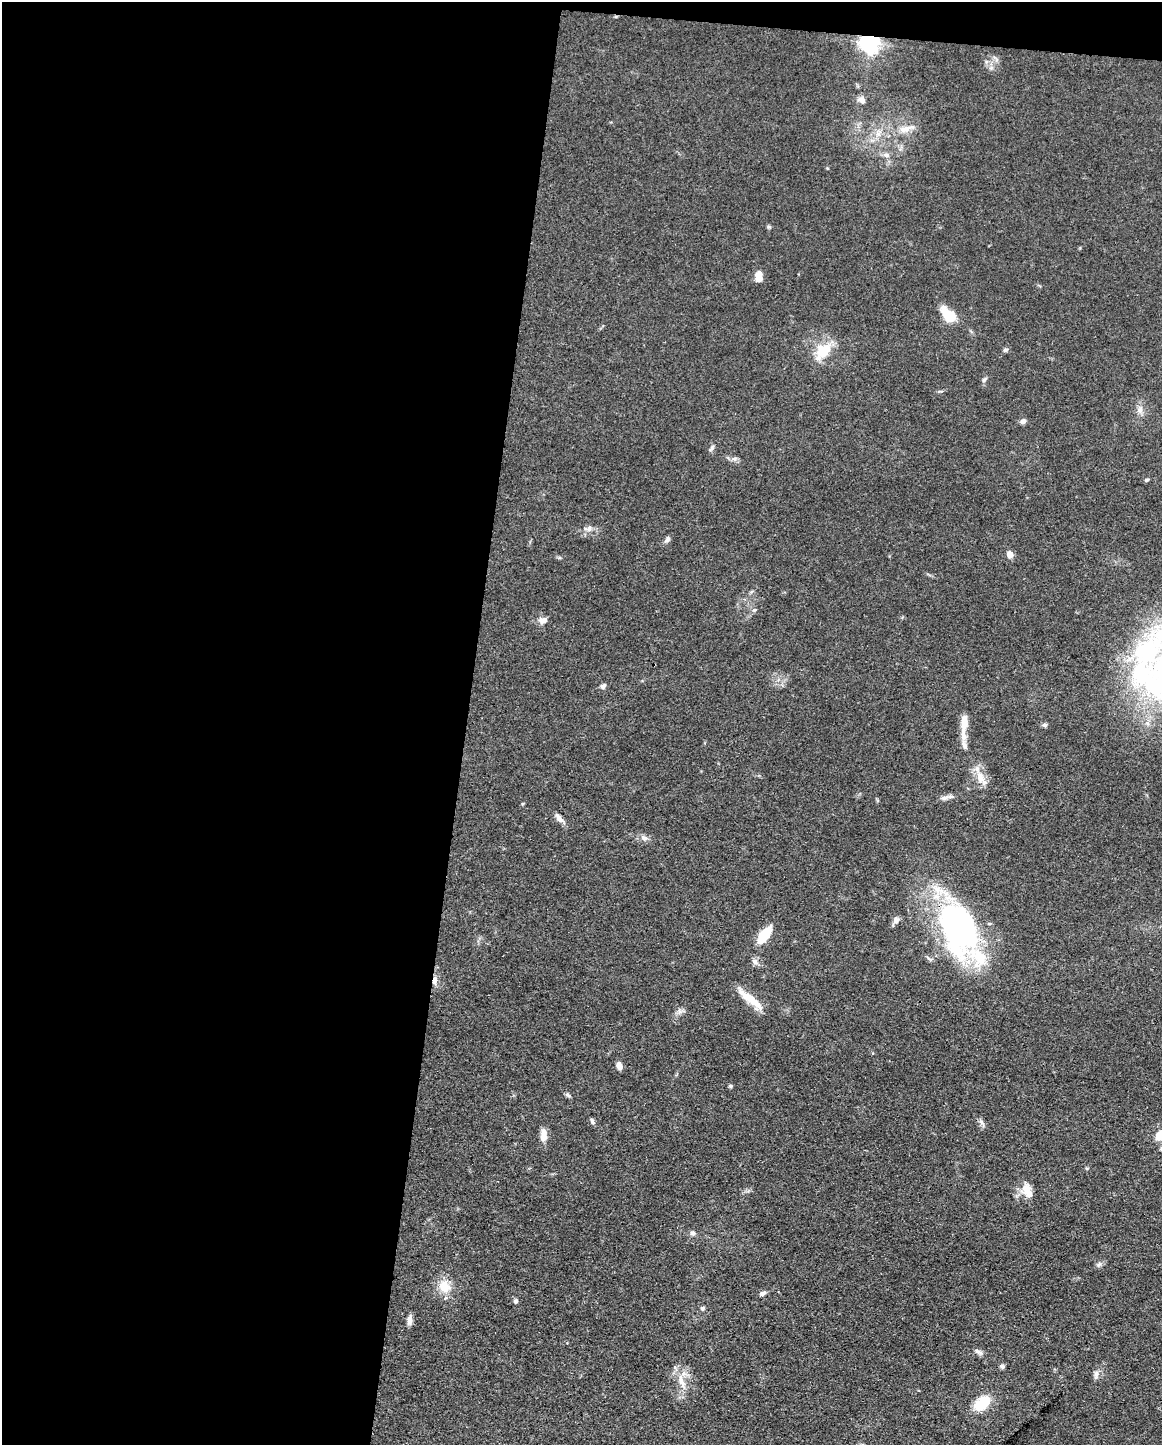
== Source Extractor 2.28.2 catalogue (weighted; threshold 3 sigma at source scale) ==
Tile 1 of 4 x 3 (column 1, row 1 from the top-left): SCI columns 1-1160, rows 3110-4552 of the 4640 x 4662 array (HDU 1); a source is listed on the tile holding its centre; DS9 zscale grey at full resolution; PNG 1164 x 1447 px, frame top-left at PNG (2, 2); no overlay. Shown black and unused: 41% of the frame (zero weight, under 3 of 4 exposures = <1% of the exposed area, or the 3 px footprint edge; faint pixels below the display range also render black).
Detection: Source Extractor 2.28.2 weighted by HDU 2 'WHT'; one run over the whole footprint, this tile lists its part. Background 0.0779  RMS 0.006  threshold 0.0271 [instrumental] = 3 sigma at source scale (4.5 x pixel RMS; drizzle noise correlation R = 1.50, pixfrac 1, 0.05/0.05 arcsec/px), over >= 5 px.
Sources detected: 59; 1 inside a brighter object's white glare — not listed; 3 inside a brighter listed object's ellipse — not listed separately; the other 55 listed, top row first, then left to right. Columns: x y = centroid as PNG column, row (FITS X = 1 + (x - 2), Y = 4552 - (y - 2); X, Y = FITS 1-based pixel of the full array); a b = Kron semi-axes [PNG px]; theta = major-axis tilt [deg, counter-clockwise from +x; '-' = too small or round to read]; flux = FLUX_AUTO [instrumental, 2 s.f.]
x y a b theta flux
870 42 7 7 - 340
862 100 11 8 -34 3.2
906 129 22 8 14 7.3
886 155 8 6 -15 2.2
769 227 6 4 -42 0.86
758 277 11 7 -88 5.6
949 315 17 10 -48 17
1005 350 7 5 28 1.4
823 351 26 16 47 16
984 379 8 5 46 1.3
1140 410 9 8 - 3
1023 421 6 5 - 2.4
711 448 13 3 62 1.2
734 459 7 6 - 1.8
1147 480 6 4 3 0.89
588 529 13 7 11 3.1
667 539 10 6 58 1.8
1010 554 7 6 - 4.2
754 610 6 3 18 0.79
543 620 10 8 4 3.3
1148 650 101 40 43 110
603 686 7 6 - 1.8
964 725 33 7 86 8.8
1044 725 7 5 -1 1.3
981 777 24 10 -65 8.2
944 798 14 6 13 2.8
559 818 15 6 -50 3.5
644 838 10 7 -17 2.7
896 920 10 8 83 2.3
959 927 65 40 -64 150
764 935 20 9 53 16
755 961 8 7 - 2.5
435 980 11 6 81 3.2
751 999 34 8 -38 13
679 1011 7 4 -71 1.4
619 1065 8 6 -75 3.7
731 1086 5 5 - 0.84
568 1095 9 4 -44 1.2
592 1121 9 4 -62 1.3
981 1122 10 5 -43 1.9
543 1134 17 8 -90 5.3
1159 1135 12 8 56 8.4
1028 1192 19 9 -67 8.9
693 1233 7 7 - 1.9
1099 1264 8 5 53 1.6
444 1286 18 15 -62 11
763 1293 8 5 30 1.9
515 1301 6 6 - 1.4
702 1308 5 5 - 1.2
409 1320 13 6 -89 2.9
978 1352 12 6 -27 2.3
1002 1367 6 6 - 1.4
1096 1374 12 6 81 2.6
682 1383 17 7 -62 5.6
982 1403 20 13 38 17
Overlapping masked pixels (flux is a lower limit): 3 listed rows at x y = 870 42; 959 927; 435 980
Isophote crosses this tile's border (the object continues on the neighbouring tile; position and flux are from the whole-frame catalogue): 2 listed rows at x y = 1148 650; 1159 1135